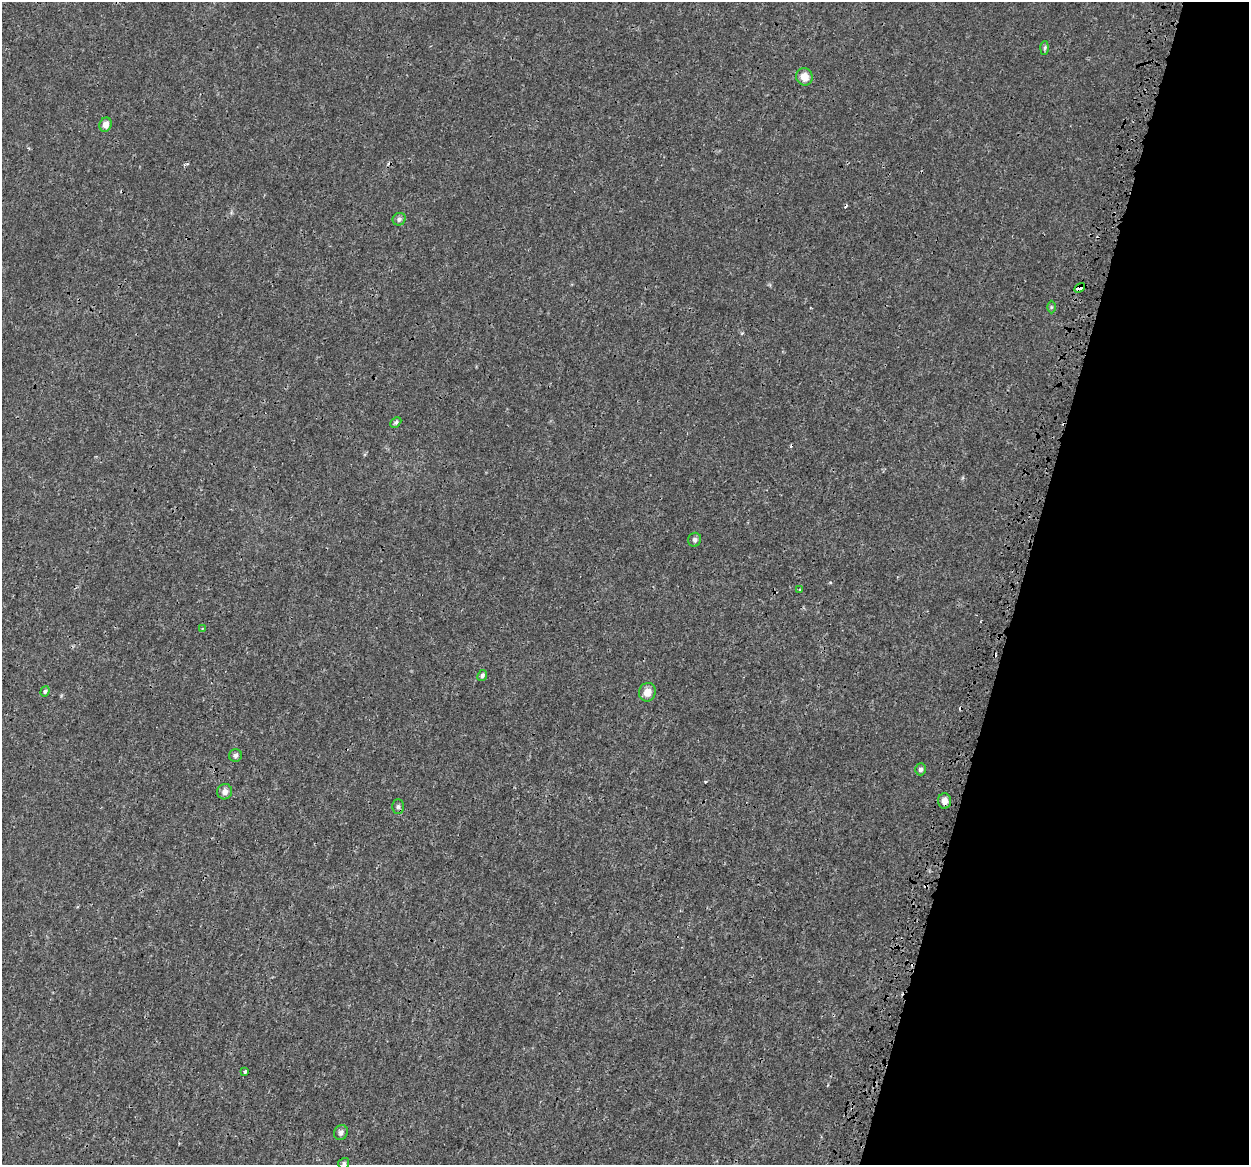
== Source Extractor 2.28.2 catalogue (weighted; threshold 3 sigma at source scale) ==
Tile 8 of 4 x 4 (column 4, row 2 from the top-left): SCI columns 3916-5162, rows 2923-4085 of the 5331 x 5784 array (HDU 1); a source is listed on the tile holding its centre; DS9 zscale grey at full resolution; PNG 1251 x 1167 px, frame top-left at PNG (2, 2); each listed source drawn as its Kron ellipse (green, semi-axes under 4 px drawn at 4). Shown black and unused: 18% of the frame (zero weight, under 3 of 4 exposures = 17% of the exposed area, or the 3 px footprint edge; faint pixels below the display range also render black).
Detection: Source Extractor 2.28.2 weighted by HDU 2 'WHT'; one run over the whole footprint, this tile lists its part. Background 3.85e-04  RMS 0.0013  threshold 0.00571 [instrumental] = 3 sigma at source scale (4.5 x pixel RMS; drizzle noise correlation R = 1.50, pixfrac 1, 0.0396/0.0396 arcsec/px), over >= 5 px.
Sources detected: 28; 7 cosmic-ray / hot-pixel residue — neither listed nor drawn; the other 21 listed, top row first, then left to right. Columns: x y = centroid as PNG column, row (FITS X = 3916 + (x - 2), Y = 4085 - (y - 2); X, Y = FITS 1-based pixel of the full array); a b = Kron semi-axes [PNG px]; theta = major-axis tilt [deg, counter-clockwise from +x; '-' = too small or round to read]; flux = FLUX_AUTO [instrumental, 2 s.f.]
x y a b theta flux
1045 48 7 4 88 0.22
804 77 9 8 - 1.3
106 125 7 6 - 0.79
399 219 7 6 - 0.31
1080 288 6 4 32 1.8
1051 307 6 4 89 0.15
396 422 6 4 44 0.21
695 540 7 6 - 0.36
800 589 3 3 - 0.22
202 628 3 3 - 0.12
482 675 5 4 - 0.34
45 691 5 4 - 0.2
647 692 9 8 - 1.2
236 755 6 6 - 0.36
921 769 6 5 - 0.31
225 792 8 7 - 0.57
945 801 8 6 -87 0.78
398 807 7 6 - 0.26
245 1071 3 3 - 0.79
341 1132 8 6 62 0.43
344 1163 6 5 - 0.22
Overlapping masked pixels (flux is a lower limit): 1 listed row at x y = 1080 288
Isophote crosses this tile's border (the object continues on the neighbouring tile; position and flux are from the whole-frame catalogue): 1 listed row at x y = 344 1163